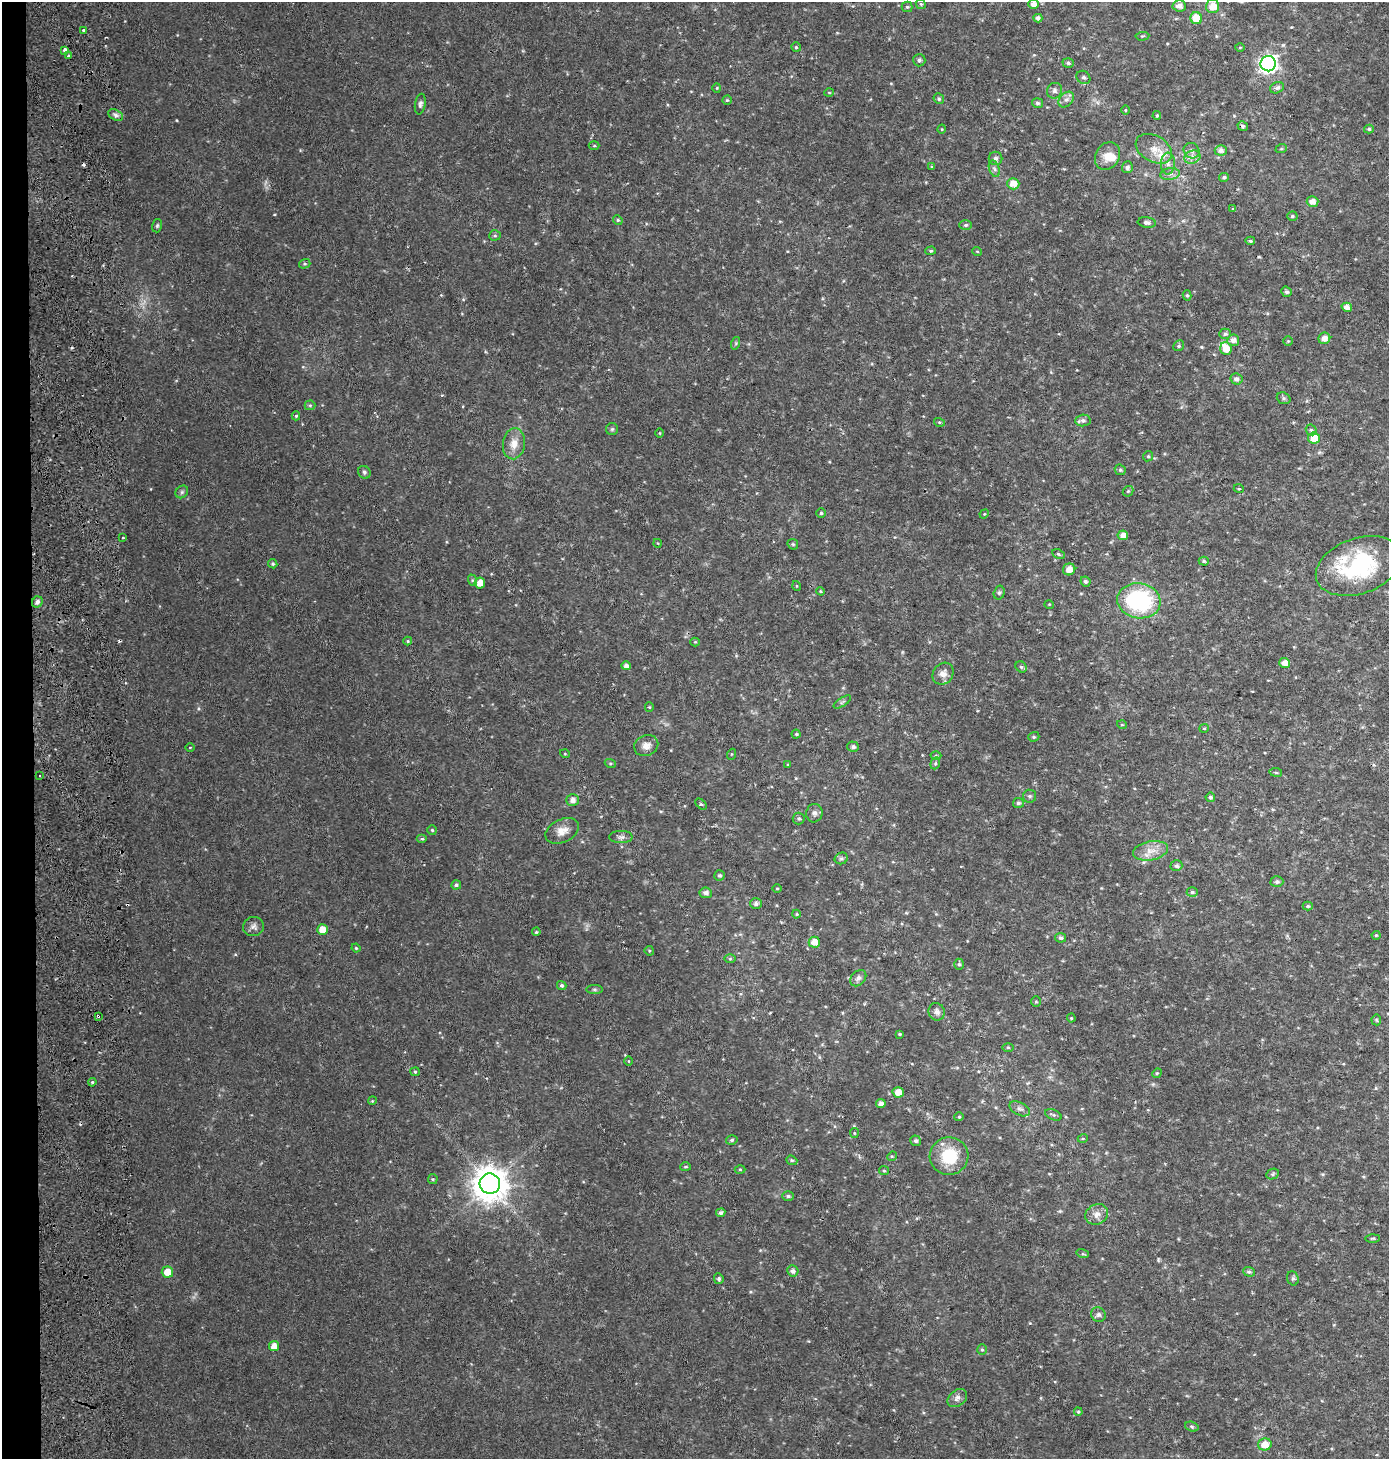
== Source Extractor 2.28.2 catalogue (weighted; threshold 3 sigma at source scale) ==
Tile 4 of 3 x 3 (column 1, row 2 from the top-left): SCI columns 334-1720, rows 1520-2976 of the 4819 x 4478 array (HDU 1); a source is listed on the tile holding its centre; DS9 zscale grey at full resolution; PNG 1391 x 1461 px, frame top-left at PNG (2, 2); each listed source drawn as its Kron ellipse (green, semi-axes under 4 px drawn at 4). Shown black and unused: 2% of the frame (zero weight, under 2 of 3 exposures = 6% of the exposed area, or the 3 px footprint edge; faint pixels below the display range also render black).
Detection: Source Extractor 2.28.2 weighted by HDU 2 'WHT'; one run over the whole footprint, this tile lists its part. Background 0.0305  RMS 0.008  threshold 0.0359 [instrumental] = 3 sigma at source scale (4.5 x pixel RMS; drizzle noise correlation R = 1.50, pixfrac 1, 0.0396/0.0396 arcsec/px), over >= 5 px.
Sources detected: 224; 1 too faint to see at this stretch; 1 inside a brighter object's white glare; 5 cosmic-ray / hot-pixel residue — neither listed nor drawn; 5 inside a brighter listed object's ellipse — not listed separately; the other 212 listed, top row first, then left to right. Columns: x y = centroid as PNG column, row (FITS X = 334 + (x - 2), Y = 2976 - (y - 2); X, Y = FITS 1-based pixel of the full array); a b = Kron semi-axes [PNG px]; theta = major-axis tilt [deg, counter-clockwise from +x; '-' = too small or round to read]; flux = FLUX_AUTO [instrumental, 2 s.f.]
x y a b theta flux
921 4 5 4 - 1.1
1033 4 5 5 - 3.7
1179 6 7 5 -4 4.5
1213 6 7 6 - 11
907 7 5 5 - 1.3
1038 18 4 4 - 2.6
1196 18 6 6 - 18
84 31 3 3 - 4.1
1142 36 7 3 4 0.86
796 47 5 4 - 1.2
1240 47 5 3 - 0.71
65 51 4 3 - 140
68 56 3 3 - 0.9
919 60 6 6 - 2.2
1068 63 6 5 - 1.7
1268 64 7 7 - 300
1083 77 7 6 - 2.2
717 88 4 4 - 0.77
1277 88 7 5 22 2.3
1055 91 8 7 - 2.3
829 93 5 3 - 0.71
939 99 5 5 - 1.4
1066 99 9 6 46 3.1
727 100 4 4 - 0.99
1037 103 5 5 - 1.6
420 104 10 5 80 2.2
1125 110 5 3 - 0.68
116 115 8 5 -28 2.2
1157 116 4 4 - 0.96
1243 126 5 4 - 1.5
942 129 4 3 - 0.61
1369 129 5 4 - 1.2
594 146 5 3 - 0.75
1154 149 19 13 -30 12
1281 149 6 3 18 0.95
1221 150 6 5 - 3.6
1192 151 8 7 - 2.7
1107 156 15 11 62 9.5
1192 157 8 6 21 3.3
995 158 7 6 - 2.3
1168 164 11 7 87 4.1
932 167 4 3 - 0.82
1127 167 6 5 - 2.4
994 169 8 5 -70 2.2
1170 174 9 6 8 3
1224 177 5 4 - 1.6
1013 184 6 5 - 8.6
1313 201 6 5 - 5.3
1233 209 4 4 - 0.76
1292 216 5 4 - 1.2
618 220 5 4 - 1.1
1147 223 9 5 -7 3.1
966 225 6 5 - 1.6
157 226 7 5 74 1.2
495 235 5 5 - 1.3
1250 241 5 4 - 1.2
931 251 5 4 - 1.2
977 251 5 3 - 0.77
305 264 6 4 18 1.2
1286 292 5 5 - 1.6
1187 295 5 4 - 1.2
1347 307 5 4 - 4.5
1225 334 6 5 - 1.6
1324 338 6 6 - 5.1
1233 340 6 6 - 4.2
1288 341 4 4 - 0.94
736 343 6 4 72 1.2
1179 346 6 5 - 1.5
1226 349 7 5 -72 13
1237 379 6 5 - 2.8
1284 398 7 5 -21 1.7
310 405 5 5 - 1
296 416 4 4 - 1.2
1083 420 8 6 4 2.1
939 422 5 3 - 0.83
612 429 6 6 - 1.3
1311 430 6 5 - 1.3
660 433 4 3 - 0.66
1314 438 6 5 - 13
514 444 16 11 82 9
1148 456 5 4 - 1
1120 470 6 5 - 1.2
364 472 7 6 - 1.7
1239 489 5 3 - 0.72
1128 491 6 4 42 1.1
182 492 7 5 46 1.7
821 513 5 5 - 1.3
984 514 5 4 - 0.78
1123 535 5 5 - 5.3
123 538 3 2 - 1.3
657 543 4 3 - 0.52
793 544 6 5 - 1.1
1058 554 7 4 -27 1.3
1204 561 5 4 - 1.3
273 564 5 4 - 1.2
1359 566 44 27 19 84
1069 569 6 6 - 6.1
472 580 6 4 -73 1
1086 581 5 4 - 1.8
480 583 5 5 - 6.6
797 586 5 3 - 0.63
820 591 4 3 - 0.89
999 593 7 5 74 1.5
1139 601 22 17 -8 81
37 602 6 5 - 3.1
1049 604 5 3 - 0.63
408 641 4 4 - 0.83
695 642 4 4 - 0.8
1285 663 5 5 - 6.1
626 666 4 4 - 3.1
1021 667 6 5 - 1.4
943 674 11 10 - 5.3
842 702 10 4 34 1.6
649 707 4 4 - 0.85
1122 725 5 3 - 0.64
1204 728 5 4 - 0.92
796 734 4 4 - 1.1
1034 737 6 4 19 1.1
646 746 12 10 23 5.8
190 747 4 3 - 0.55
853 747 6 5 - 1.9
565 754 5 3 - 0.61
732 754 5 3 - 0.8
936 756 5 3 - 0.92
610 763 6 4 -18 1.1
935 763 6 4 70 1.2
788 765 4 3 - 0.76
1276 772 6 3 -9 0.91
39 776 3 2 - 1.3
1030 796 6 6 - 1.9
1210 797 5 4 - 1.5
572 800 6 6 - 4.3
1018 803 5 5 - 1.6
701 804 7 4 -43 1.2
814 813 9 8 - 2.8
799 818 6 6 - 1.5
432 830 5 4 - 1
562 831 18 11 25 7.7
621 837 12 6 0 2.8
422 839 5 3 - 0.96
1150 851 18 9 10 9
841 858 6 5 - 1.6
1176 866 6 5 - 2.2
719 875 5 5 - 1.3
1277 882 6 5 - 1.9
456 885 5 4 - 1.8
777 888 5 3 - 0.76
1192 892 5 4 - 1.4
706 893 6 5 - 3
756 904 6 5 - 2.2
1308 906 5 4 - 1.2
796 914 4 4 - 0.86
253 927 10 9 - 3.5
322 930 5 5 - 7.8
536 932 4 3 - 0.73
1376 935 4 4 - 0.87
1061 938 5 5 - 2
814 942 5 5 - 7.7
356 948 4 4 - 0.82
649 951 5 4 - 0.85
730 959 6 4 0 0.93
959 964 5 5 - 1.3
858 978 9 6 46 2.9
562 985 5 4 - 1.7
594 989 8 4 0 1.2
1036 1001 5 5 - 1
937 1012 9 8 - 3.2
98 1016 3 3 - 2.2
1071 1018 4 4 - 0.81
1376 1020 5 5 - 0.99
900 1034 4 3 - 0.88
1008 1047 5 3 - 0.79
628 1061 5 3 - 0.6
415 1072 4 4 - 1
1157 1073 5 4 - 0.97
92 1082 4 3 - 0.94
898 1092 5 5 - 7.5
372 1101 4 3 - 0.75
881 1104 5 4 - 4.3
1020 1109 11 6 -27 3.1
1053 1115 9 5 -25 1.6
959 1117 4 4 - 0.95
854 1133 5 4 - 0.83
1083 1138 5 3 - 0.78
732 1140 6 4 16 1.4
916 1141 5 5 - 1.6
892 1156 5 4 - 0.8
949 1156 19 18 - 29
792 1160 6 4 -20 1.2
686 1167 5 4 - 1.1
740 1169 5 3 - 0.78
884 1171 5 4 - 0.94
1273 1174 6 5 - 1.3
433 1179 5 5 - 0.98
490 1184 10 10 - 1500
788 1196 6 4 0 1.6
721 1213 4 4 - 2
1097 1214 12 10 29 5.5
1373 1238 7 3 1 0.97
1083 1254 6 4 -17 1
793 1271 5 5 - 3
167 1272 5 5 - 10
1249 1272 6 5 - 1.8
1293 1278 7 5 -69 1.6
719 1279 5 4 - 1.6
1098 1315 7 7 - 2.4
274 1346 5 5 - 5.4
982 1350 5 5 - 1.1
957 1398 11 8 39 3.9
1078 1412 4 3 - 0.98
1192 1427 7 4 -18 1.2
1265 1444 7 6 - 9.9
Overlapping masked pixels (flux is a lower limit): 2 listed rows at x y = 65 51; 98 1016
Isophote crosses this tile's border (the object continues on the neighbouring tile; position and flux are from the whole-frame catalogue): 1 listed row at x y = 1213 6